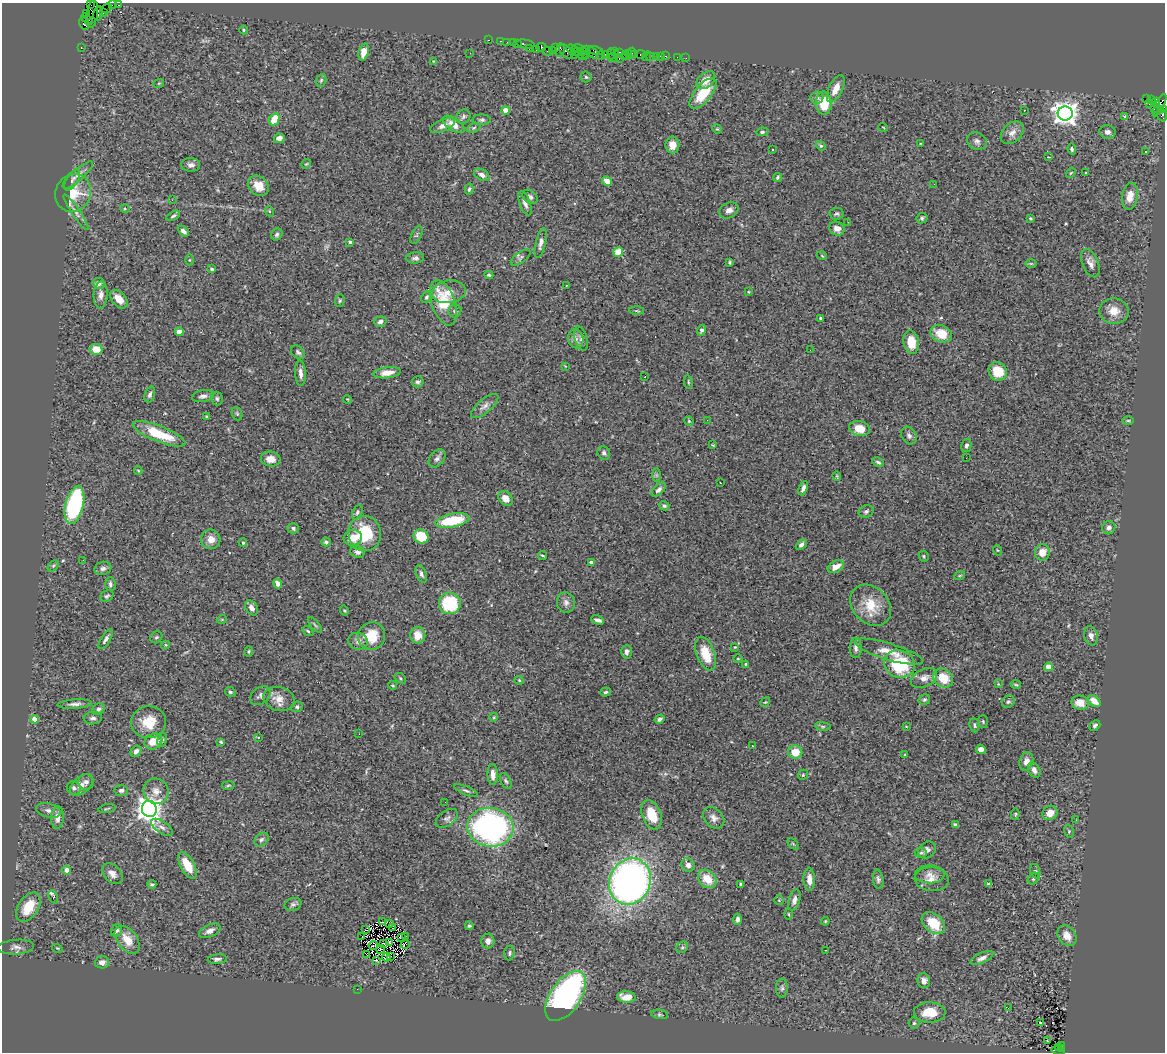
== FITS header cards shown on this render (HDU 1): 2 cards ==
NAXIS1  =                 1163
NAXIS2  =                 1050

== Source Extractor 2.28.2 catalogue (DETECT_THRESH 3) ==
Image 1163 x 1050 px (HDU 1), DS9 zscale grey, 1 PNG px = 1 image px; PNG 1167 x 1054 px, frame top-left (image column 1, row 1050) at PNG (2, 3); each listed source drawn as its Kron ellipse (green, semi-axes under 4 px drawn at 4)
Background 1.95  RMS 0.067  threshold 0.201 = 3 sigma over >= 5 px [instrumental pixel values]
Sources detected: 391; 1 with non-positive FLUX_AUTO (blend fragments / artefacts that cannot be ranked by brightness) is neither listed nor drawn; the other 390 listed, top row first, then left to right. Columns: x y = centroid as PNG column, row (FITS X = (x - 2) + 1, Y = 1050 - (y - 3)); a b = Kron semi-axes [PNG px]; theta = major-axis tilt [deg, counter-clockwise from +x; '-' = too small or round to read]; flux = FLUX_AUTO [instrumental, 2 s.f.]
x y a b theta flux
90 4 3 2 - 33
113 5 4 2 - 83
119 5 3 2 - 39
107 8 5 2 - 90
98 13 7 4 76 630
104 13 4 3 - 99
87 14 3 2 - 62
92 14 14 5 81 870
87 19 6 2 -45 230
84 23 6 5 - 240
243 30 4 3 - 3.7
489 40 3 2 - 60
501 41 3 2 - 89
507 42 2 2 - 45
513 43 2 2 - 75
517 43 3 2 - 76
526 44 9 3 -10 220
81 47 3 2 - 93
541 47 5 4 - 400
556 48 4 3 - 40
529 49 3 2 - 95
572 49 6 4 -20 380
579 49 7 3 -9 220
536 50 3 3 - 160
552 50 4 3 - 53
560 50 7 4 80 450
596 50 7 3 -16 240
547 51 5 2 - 190
364 52 8 5 74 43
566 52 8 5 -45 550
577 52 3 3 - 100
582 52 3 2 - 270
614 52 3 2 - 73
619 52 3 3 - 96
470 53 3 2 - 3.8
586 53 7 3 85 240
593 53 6 3 -57 260
628 53 3 3 - 86
631 53 6 3 62 170
605 54 2 2 - 82
611 54 5 2 - 110
635 54 3 2 - 83
641 54 5 3 - 160
574 55 2 2 - 45
582 55 5 3 - 470
601 55 4 2 - 46
625 56 5 2 - 260
646 56 5 2 - 37
660 56 2 2 - 19
666 56 3 2 - 160
650 57 2 2 - 20
656 57 3 2 - 74
677 57 4 2 - 44
613 58 5 2 - 65
686 58 2 2 - 12
619 59 3 2 - 230
433 61 3 3 - 3.9
586 77 5 5 - 7
321 80 6 5 - 7.3
706 80 11 7 41 52
159 83 5 3 - 4.4
836 89 14 7 64 48
703 93 18 8 50 140
817 98 6 6 - 13
1147 99 3 2 - 720
1151 99 3 3 - 20
824 103 11 8 -89 130
1156 103 5 3 - 520
1149 104 2 2 - 18
1160 105 12 4 63 650
1154 108 3 3 - 83
1163 109 4 3 - 410
506 110 4 4 - 81
1024 110 3 2 - 2.5
1065 113 7 7 - 3900
1162 115 7 4 -74 250
1125 116 3 3 - 20
463 117 8 6 50 11
274 119 6 5 - 85
482 120 9 5 -3 11
453 124 12 6 -36 38
443 126 13 6 23 27
883 127 5 3 - 3.1
474 128 7 4 21 7.5
717 129 5 4 - 5
762 132 6 4 8 8
1108 132 8 7 - 18
1012 133 13 9 44 32
279 138 5 5 - 18
977 141 10 8 -25 19
920 144 3 2 - 5.6
672 145 8 7 - 41
821 146 5 4 - 7.3
773 149 3 3 - 16
1072 149 6 4 -80 7.3
1146 152 3 3 - 5.8
1049 157 3 2 - 8.4
306 164 5 4 - 4.7
191 165 9 7 -3 18
1085 172 3 3 - 9.1
1071 173 5 4 - 4.4
78 175 19 5 41 25
482 175 8 5 -28 21
777 177 5 3 - 7.9
72 180 12 5 59 15
607 181 5 4 - 38
934 184 3 2 - 4.3
258 186 11 9 -41 55
469 189 5 3 - 7.9
73 193 19 17 62 140
1130 196 13 8 81 49
530 197 8 6 -40 15
172 200 2 2 - 26
525 203 12 5 -69 21
125 209 4 3 - 4.2
729 210 10 7 28 24
269 211 5 3 - 4.2
76 212 21 4 -56 20
836 214 7 6 - 9.5
173 216 7 4 30 8.6
922 218 6 5 - 8.2
1030 218 4 3 - 5.7
848 222 3 2 - 4.8
837 228 8 6 -30 32
183 231 6 4 -44 16
277 235 6 5 - 9.3
416 235 9 5 63 7.9
350 242 3 3 - 12
541 243 15 5 77 20
618 252 5 5 - 140
822 256 5 3 - 3.4
521 257 11 5 36 13
415 258 9 5 4 14
189 260 5 3 - 4.8
730 262 3 3 - 6.3
1090 263 15 8 -68 29
1031 264 6 4 -1 5.3
212 269 4 3 - 11
489 275 4 3 - 5.7
98 283 6 5 - 18
566 285 3 2 - 9.2
449 292 17 11 9 49
749 292 3 2 - 3.5
101 295 13 7 88 25
426 297 6 4 62 8.3
119 299 11 6 -48 52
340 301 6 4 86 6.7
443 303 24 11 -71 160
455 311 6 6 - 11
637 311 7 4 -1 5.9
1114 311 14 13 - 59
821 318 3 3 - 8.9
380 322 6 5 - 17
702 330 5 4 - 16
179 332 4 4 - 46
941 334 11 8 -24 89
581 338 12 6 -76 17
576 339 9 7 -78 24
911 342 12 7 -81 83
96 349 6 5 - 74
810 350 2 2 - 2.3
298 352 8 6 -42 10
565 366 4 4 - 3
998 371 10 9 - 94
300 373 13 5 -87 23
387 373 13 5 7 40
645 376 3 2 - 9.8
418 382 6 5 - 9.9
688 382 7 3 -82 5.4
150 394 8 5 71 15
203 396 11 6 9 18
217 399 7 6 - 9.2
347 399 4 3 - 3.3
485 406 17 6 40 26
237 414 7 5 -70 7.1
207 416 3 2 - 4.8
707 420 2 2 - 6
1128 420 6 4 0 6.3
689 421 5 4 - 4.9
860 429 10 7 -14 76
159 434 28 8 -21 170
909 436 9 7 -58 15
713 445 4 3 - 4.2
966 445 7 5 78 12
604 453 7 6 - 11
437 458 10 7 49 18
966 458 2 2 - 4.4
271 459 10 7 -7 39
878 462 6 4 -26 9.6
138 471 4 4 - 4.2
656 475 7 4 -90 6.6
837 476 4 4 - 4.9
720 483 3 2 - 3.3
803 488 7 4 67 19
659 490 9 4 44 13
505 498 8 6 -44 42
74 505 19 9 76 590
664 506 5 4 - 8.8
866 511 7 6 - 11
357 512 8 5 68 9.8
452 521 17 7 10 200
293 528 6 5 - 11
1109 528 7 6 - 17
365 533 18 16 -78 190
421 536 7 6 - 110
353 538 9 8 - 53
211 539 10 9 - 42
326 542 4 4 - 11
243 543 4 3 - 5.6
801 545 6 4 42 14
997 550 5 3 - 3.6
357 552 7 5 -24 16
1042 552 8 7 - 49
542 555 4 3 - 5.8
924 556 5 5 - 6.4
83 560 2 2 - 3.2
591 563 4 3 - 24
53 566 6 4 45 7.7
836 567 9 5 27 41
103 568 8 6 14 14
421 574 9 5 -68 14
960 575 5 3 - 4.3
278 583 5 4 - 24
110 584 7 5 -86 10
107 596 7 5 29 8.6
450 603 11 10 - 290
566 603 10 9 - 21
871 605 23 18 -47 120
252 608 8 5 -56 22
344 610 5 3 - 4.4
222 619 5 3 - 3.7
598 620 7 3 -21 15
315 625 9 3 -50 7.2
308 631 6 4 -36 6.1
418 635 8 7 - 50
372 636 14 13 - 110
1091 636 10 6 -77 22
156 637 6 5 - 7.7
106 639 11 4 57 15
358 641 10 8 -17 21
165 645 4 4 - 4.8
735 647 3 3 - 3.9
856 648 10 6 -90 17
249 651 5 3 - 5.7
626 652 7 5 87 17
889 652 35 8 -17 61
706 654 18 9 -70 94
738 659 5 3 - 3.6
746 664 4 3 - 5.9
899 664 16 13 -18 270
1049 667 4 4 - 92
400 678 6 3 -37 5.7
924 678 14 8 27 32
943 678 10 9 - 96
519 680 4 4 - 5.3
998 684 4 4 - 3.6
1016 684 5 2 - 4.7
393 685 4 4 - 4.9
230 692 5 4 - 8.4
606 692 5 4 - 7
260 696 11 8 41 19
279 699 16 12 -14 49
924 699 6 5 - 7.8
1094 701 7 5 -40 52
765 702 5 4 - 5.7
1008 702 7 6 - 9.7
1080 703 9 7 -15 53
75 704 17 4 4 20
297 707 6 5 - 9.9
98 709 6 5 - 11
494 717 4 3 - 3.8
93 718 9 6 4 15
35 719 4 4 - 56
659 719 5 4 - 12
149 722 17 16 - 100
983 722 6 5 - 6
974 725 7 4 -82 8.7
823 726 8 4 -8 6.9
906 726 4 2 - 3.2
1095 726 6 5 - 9.7
359 734 2 2 - 6.5
258 737 3 2 - 4
162 740 7 4 79 8
153 741 9 7 29 61
221 742 4 3 - 5.8
752 746 3 3 - 9.4
981 749 5 4 - 21
136 751 6 5 - 17
795 752 7 6 - 81
904 755 3 2 - 3.1
1026 761 9 6 74 25
1034 770 8 5 -62 21
493 774 10 5 -88 28
803 775 5 4 - 6
506 781 8 5 -63 9.8
86 782 8 7 - 17
82 785 13 8 40 29
228 785 6 3 9 5.5
74 788 7 6 - 13
121 790 7 5 -7 12
156 791 13 12 - 40
466 791 12 4 -23 11
445 802 2 2 - 7.2
107 809 9 3 12 5.8
149 809 8 7 - 4200
48 810 12 7 -14 22
1050 813 8 7 - 40
1015 814 6 4 82 5.5
652 815 15 9 -69 110
57 817 11 6 87 40
447 818 12 7 34 18
714 818 12 9 -45 24
1076 820 3 2 - 5.8
955 825 4 3 - 9.3
162 827 12 6 -34 20
490 827 23 19 -8 1200
1069 831 6 5 - 6.3
261 839 8 6 44 13
793 844 6 4 -45 6.3
927 850 9 7 39 21
921 853 6 5 - 7
187 865 14 7 -62 97
688 865 7 6 - 19
67 870 4 4 - 37
1035 871 7 5 -72 8.2
112 874 12 8 -46 30
930 874 15 9 1 33
1034 878 6 5 - 8.1
707 879 10 8 -44 78
809 879 11 5 -88 30
878 879 10 5 -82 13
932 879 17 12 -4 49
630 881 23 20 67 2200
152 884 4 3 - 14
741 884 4 3 - 14
988 884 3 3 - 9.6
53 897 7 3 -66 37
779 900 4 4 - 4.5
794 900 10 5 74 22
293 904 8 6 18 12
28 907 16 10 57 120
789 914 5 3 - 4.5
737 919 5 3 - 13
825 921 4 4 - 4.2
382 922 2 2 - 3.2
390 923 3 2 - 2.2
933 923 13 9 -41 130
469 926 4 3 - 7.5
393 927 3 2 - 0.78
365 929 3 2 - 5
117 930 6 5 - 11
210 931 11 6 24 22
405 936 3 2 - 8.3
1067 936 11 8 -54 45
362 937 3 2 - 2.2
402 937 3 2 - 2.9
127 940 16 9 -52 69
488 941 7 6 - 22
389 942 2 2 - 2.3
383 943 3 2 - 2
373 945 5 2 - 2.2
405 945 4 2 - 1.2
16 947 18 7 4 26
682 947 6 5 - 7.5
57 948 5 3 - 4
381 949 4 2 - 5.6
825 950 2 2 - 2.7
509 953 7 5 82 9.4
366 954 2 2 - 6.5
386 957 4 2 - 4.2
390 957 3 2 - 4.7
982 958 12 5 25 22
217 959 9 4 5 12
377 960 3 2 - 4.4
102 962 7 6 - 22
924 981 7 6 - 28
782 988 9 6 90 11
357 989 2 2 - 22
566 996 28 15 56 1200
626 997 9 5 -6 53
1008 1008 3 2 - 6
930 1012 16 10 -1 100
660 1014 8 4 -10 8.5
914 1023 5 5 - 8.9
1040 1023 3 3 - 72
1048 1041 3 2 - 11
1061 1045 3 2 - 270
1058 1048 3 2 - 110
1061 1049 3 2 - 160
1058 1051 6 3 -15 350
At the frame edge (FLAGS 8, measured only in part): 3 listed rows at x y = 90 4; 1163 109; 1058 1051
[1 non-positive-flux detection neither listed nor drawn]